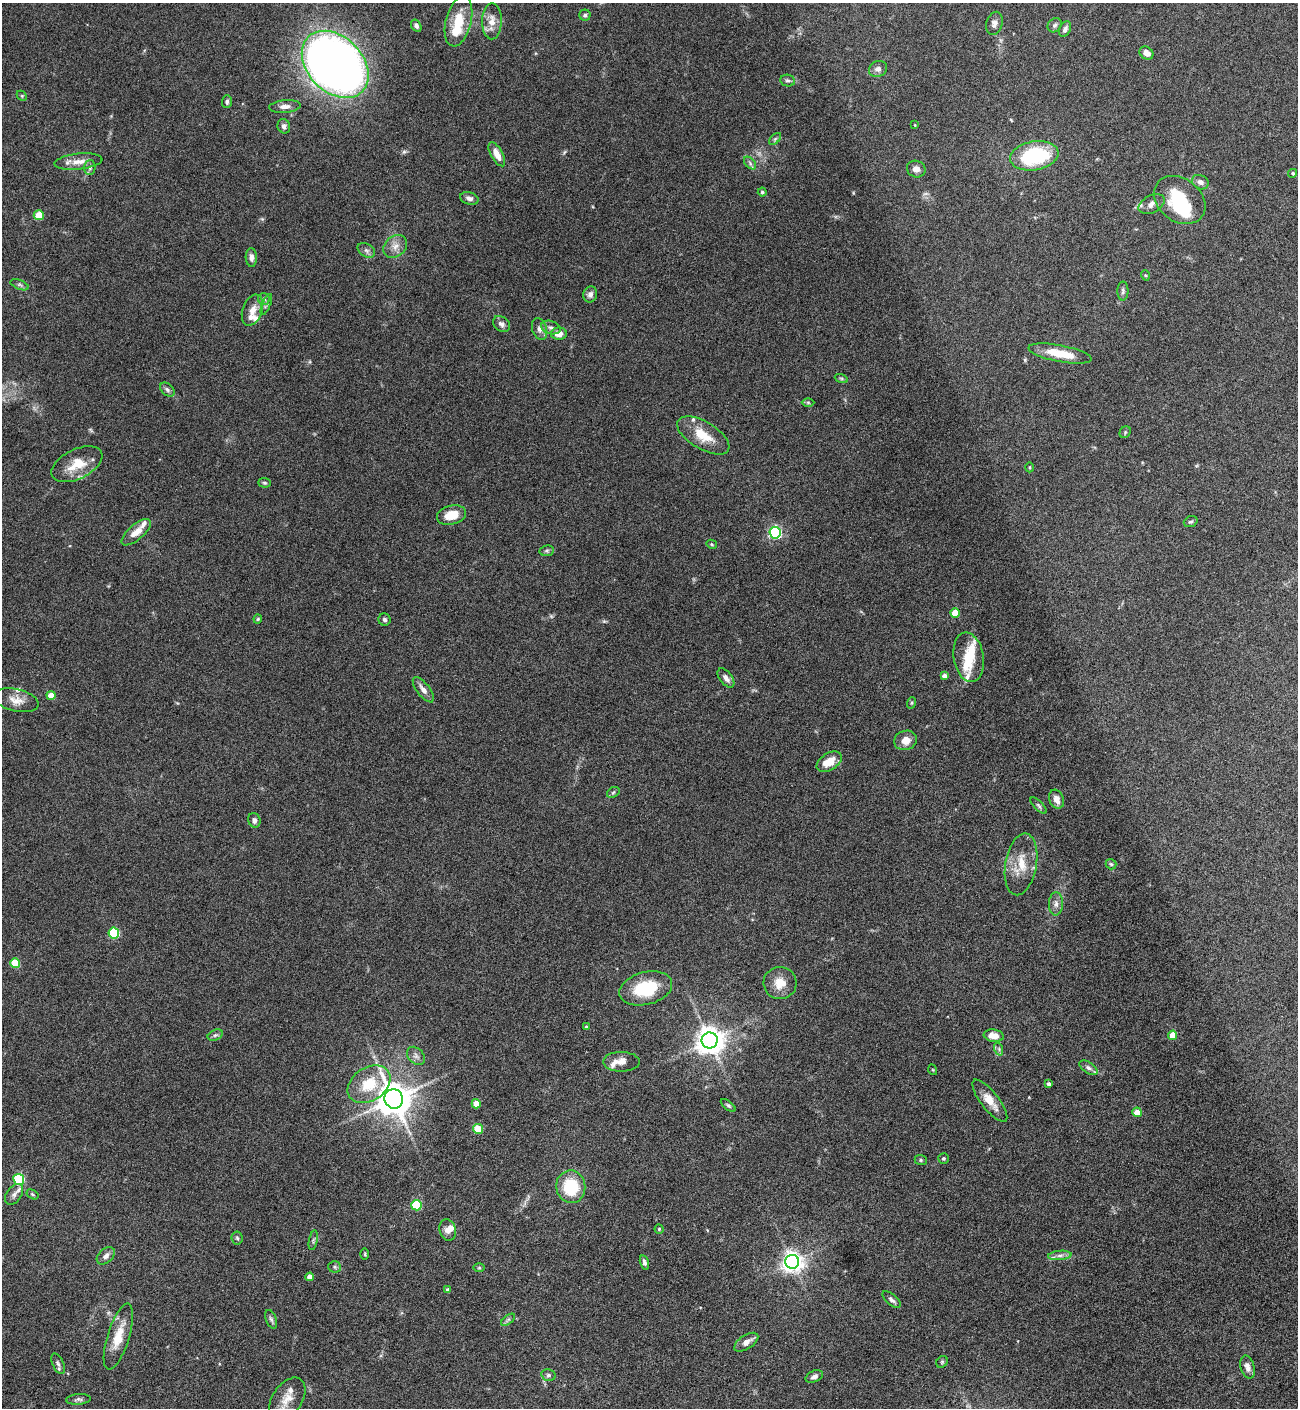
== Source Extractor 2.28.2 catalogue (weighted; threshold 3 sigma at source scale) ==
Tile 6 of 4 x 4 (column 2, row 2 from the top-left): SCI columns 1447-2742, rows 2815-4220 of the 5617 x 5627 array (HDU 1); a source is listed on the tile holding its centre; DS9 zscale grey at full resolution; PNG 1300 x 1410 px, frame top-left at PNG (2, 3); each listed source drawn as its Kron ellipse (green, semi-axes under 4 px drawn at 4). Nothing masked; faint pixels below the display range render black.
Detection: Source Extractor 2.28.2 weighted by HDU 2 'WHT'; one run over the whole footprint, this tile lists its part. Background 0.0778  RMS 0.0045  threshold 0.0184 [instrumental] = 3 sigma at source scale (4.09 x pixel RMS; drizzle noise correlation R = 1.36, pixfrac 0.8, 0.05/0.05 arcsec/px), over >= 5 px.
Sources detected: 149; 2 too faint to see at this stretch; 1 inside a brighter object's white glare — neither listed nor drawn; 14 inside a brighter listed object's ellipse — not listed separately; the other 132 listed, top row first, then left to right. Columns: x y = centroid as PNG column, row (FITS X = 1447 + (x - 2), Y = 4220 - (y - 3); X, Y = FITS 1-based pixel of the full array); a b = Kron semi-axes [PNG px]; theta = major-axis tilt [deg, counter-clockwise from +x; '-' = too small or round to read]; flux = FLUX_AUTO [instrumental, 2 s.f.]
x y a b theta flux
585 15 5 5 - 0.86
459 21 26 12 76 12
492 21 18 10 89 4.8
994 23 12 8 75 2
1055 25 7 6 - 1
416 26 6 4 -57 1.2
1065 29 8 5 64 1.5
1146 53 7 6 - 2.9
335 64 38 27 -46 460
878 69 9 7 21 1.9
788 81 7 6 - 0.93
22 96 6 4 -46 0.5
227 101 6 5 - 1
285 106 16 6 5 2.5
915 125 3 3 - 0.3
284 126 7 6 - 1.5
775 139 7 4 45 0.77
497 154 13 6 -61 4.5
1034 156 24 14 9 37
78 162 24 8 6 4.5
750 163 7 4 -47 0.93
90 168 7 5 90 1.1
916 169 9 8 - 2.3
1293 173 4 4 - 0.74
1200 182 9 7 -26 1.9
762 192 4 4 - 0.6
469 198 9 6 -16 1.6
1180 200 28 21 -37 21
1152 204 14 8 27 2.6
39 215 5 5 - 10
395 246 13 10 40 3.3
366 250 9 6 -31 1.3
251 257 9 5 -87 1.8
1145 275 5 3 - 0.42
20 285 9 4 -21 0.94
1123 291 9 5 89 0.99
590 294 8 7 - 1.8
264 299 6 5 - 0.83
266 304 11 3 68 0.87
252 310 16 10 71 4.1
501 324 9 7 -38 1.6
551 328 10 6 -16 1.6
540 329 11 7 -73 2
559 334 8 6 -1 3.8
1060 354 32 8 -11 11
841 378 6 4 -19 0.68
167 390 8 5 -41 1.2
808 402 6 4 -1 0.57
1125 432 6 5 - 0.7
703 435 29 13 -31 9.9
77 464 27 14 27 9.3
1030 467 5 3 - 0.43
264 483 6 4 -4 0.65
451 515 15 9 13 7
1191 522 7 5 21 0.73
136 532 18 7 41 4.4
775 533 6 5 - 67
712 544 5 4 - 0.45
547 551 7 5 7 0.83
955 613 4 4 - 8.7
258 619 4 4 - 0.45
384 620 6 6 - 0.98
969 657 25 15 -81 10
944 676 4 4 - 1.8
726 678 11 6 -51 1.9
423 690 15 6 -53 2.5
51 695 4 4 - 5.2
16 700 23 11 -13 4.7
911 703 6 4 70 0.55
905 740 11 9 16 4
829 762 14 8 32 6.3
613 792 7 4 31 0.69
1056 799 10 7 -69 3.2
1039 806 10 4 -45 0.9
254 820 7 6 - 1.4
1021 864 31 15 80 10
1111 864 5 5 - 0.64
1056 904 11 7 89 2
114 933 5 5 - 26
15 963 5 5 - 13
780 983 16 16 - 6.5
646 988 27 16 14 20
586 1027 4 3 - 0.44
215 1035 8 5 25 0.97
1173 1035 5 4 - 6.8
994 1036 10 6 -9 3.8
710 1040 8 8 - 520
999 1049 7 4 -72 0.76
416 1056 10 7 -46 1.7
621 1062 18 10 0 3.7
1088 1068 10 5 -33 1.3
933 1070 5 3 - 0.35
369 1084 23 16 35 13
1049 1084 4 3 - 1.1
394 1099 10 9 - 950
990 1101 26 9 -52 5.7
476 1104 5 4 - 8.1
728 1105 9 4 -38 0.77
1137 1112 5 4 - 6.4
478 1129 5 4 - 10
943 1158 5 5 - 0.64
921 1160 6 5 - 0.63
19 1179 5 5 - 30
571 1187 16 14 -82 18
14 1194 12 7 54 2
32 1194 6 4 -32 0.59
417 1205 5 5 - 23
659 1229 4 4 - 0.51
448 1230 11 8 -74 2.5
237 1238 6 5 - 0.74
313 1240 10 3 79 0.67
365 1254 6 4 -90 0.44
1060 1255 12 4 5 1.7
106 1256 10 7 41 1.9
644 1262 7 4 -75 1.3
792 1262 7 7 - 270
335 1267 6 5 - 0.9
479 1268 5 3 - 0.46
310 1277 4 4 - 3.2
448 1290 4 4 - 2
892 1300 11 5 -41 1.4
271 1319 10 5 -69 1
508 1320 8 4 37 0.97
118 1337 34 11 73 8.8
746 1342 13 7 33 2.9
942 1362 6 5 - 0.62
58 1364 11 5 -66 1.2
1248 1367 12 6 -73 2.4
548 1375 7 5 -14 0.92
814 1376 9 5 22 1.4
78 1399 12 5 4 1.3
287 1399 24 14 56 6.8
Isophote crosses this tile's border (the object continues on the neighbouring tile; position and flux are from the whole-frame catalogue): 1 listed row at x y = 287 1399